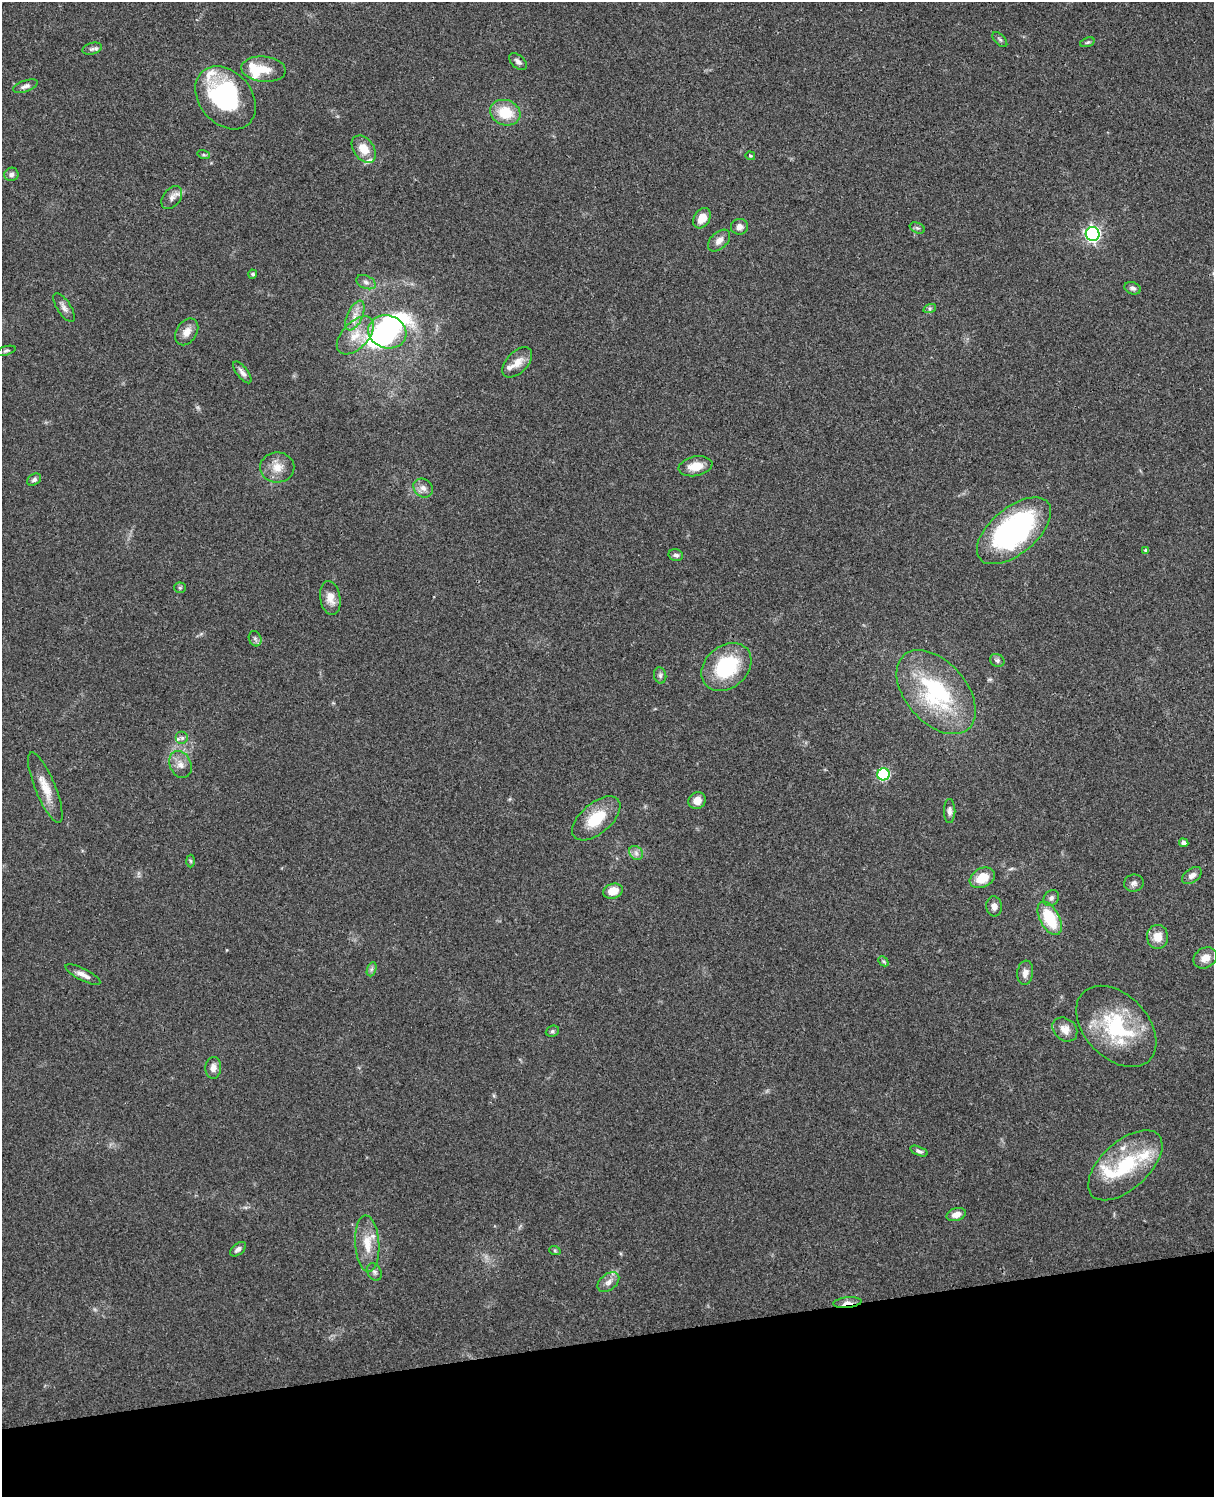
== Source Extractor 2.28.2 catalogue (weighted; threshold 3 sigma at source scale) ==
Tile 10 of 4 x 3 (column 2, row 3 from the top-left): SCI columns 1331-2542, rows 165-1659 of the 5087 x 4928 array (HDU 1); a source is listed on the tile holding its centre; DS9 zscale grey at full resolution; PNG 1216 x 1499 px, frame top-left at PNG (2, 2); each listed source drawn as its Kron ellipse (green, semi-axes under 4 px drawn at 4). Shown black and unused: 10% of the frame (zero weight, under 3 of 4 exposures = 6% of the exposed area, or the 3 px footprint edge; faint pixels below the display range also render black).
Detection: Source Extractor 2.28.2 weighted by HDU 2 'WHT'; one run over the whole footprint, this tile lists its part. Background 0.104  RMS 0.0065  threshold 0.0291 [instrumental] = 3 sigma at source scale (4.5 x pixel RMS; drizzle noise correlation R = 1.50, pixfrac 1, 0.05/0.05 arcsec/px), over >= 5 px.
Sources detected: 92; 4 inside a brighter object's white glare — neither listed nor drawn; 8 inside a brighter listed object's ellipse — not listed separately; the other 80 listed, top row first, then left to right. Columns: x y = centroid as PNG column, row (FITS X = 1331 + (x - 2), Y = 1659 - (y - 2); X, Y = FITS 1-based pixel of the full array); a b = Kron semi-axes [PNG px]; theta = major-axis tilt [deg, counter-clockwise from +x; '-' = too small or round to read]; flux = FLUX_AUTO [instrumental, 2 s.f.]
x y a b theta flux
1000 40 9 5 -47 1.3
1087 42 7 4 19 1.2
92 49 10 5 15 1.7
518 62 10 6 -42 2.5
264 69 22 12 -6 11
25 86 13 5 18 2.4
226 98 35 26 -49 74
505 113 15 12 -18 19
364 149 15 10 -55 9
204 155 6 4 -18 0.91
750 156 5 4 - 0.85
11 174 7 6 - 2.1
172 197 13 8 51 3.6
702 218 11 8 59 7.7
739 227 9 7 11 3.4
917 228 8 5 -24 1.4
1093 234 7 7 - 170
719 241 13 8 43 4.2
253 274 4 4 - 1.4
366 282 10 6 -24 2.4
1133 288 8 6 -20 2
64 308 17 7 -57 3.2
930 308 6 4 19 1.1
355 316 16 7 65 5.9
187 332 14 10 56 5.8
387 332 19 16 -16 70
355 335 23 13 47 13
6 351 10 4 17 1.3
517 362 18 10 46 7.3
242 372 13 5 -52 2.8
696 466 17 9 11 9.5
277 467 17 15 2 8.9
34 480 7 5 32 1.6
423 488 10 8 -40 3.7
1014 531 44 23 40 130
1146 550 4 3 - 1.3
676 555 7 5 -12 2
180 588 5 5 - 0.89
330 598 17 10 -80 6.4
255 639 8 6 -68 1.7
997 660 7 6 - 1.8
726 667 27 21 41 42
660 675 8 6 -76 1.7
936 692 49 30 -49 73
182 738 6 6 - 2.1
180 764 14 10 -65 5.3
883 774 6 6 - 64
45 788 37 10 -68 12
697 801 9 8 - 5.5
949 811 12 5 90 2.5
596 818 29 15 40 21
1184 843 5 4 - 2.7
636 853 8 6 -47 2.3
190 861 6 4 -88 0.92
1192 875 11 7 35 3.4
982 878 13 9 28 13
1134 883 10 8 11 2.5
613 891 10 7 19 8.2
1051 898 9 7 50 2.2
994 906 10 8 -84 3.7
1050 918 18 9 -62 27
1157 937 12 10 -84 8.4
1205 958 12 10 33 6.1
883 961 6 4 -44 0.92
372 969 7 4 70 1.5
1025 973 12 8 83 4.1
83 974 19 6 -27 4.3
1116 1026 47 31 -46 55
1065 1029 14 10 -40 6.2
552 1031 7 5 22 1.3
213 1068 11 7 86 3.9
919 1151 9 4 -21 1.7
1125 1165 45 24 42 43
956 1215 10 6 16 4.5
367 1244 28 12 -86 13
238 1249 9 5 39 2.5
555 1251 6 4 -19 0.75
374 1272 9 6 -60 2
608 1282 12 8 40 4
847 1303 14 5 6 3.6
Overlapping masked pixels (flux is a lower limit): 1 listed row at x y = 847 1303